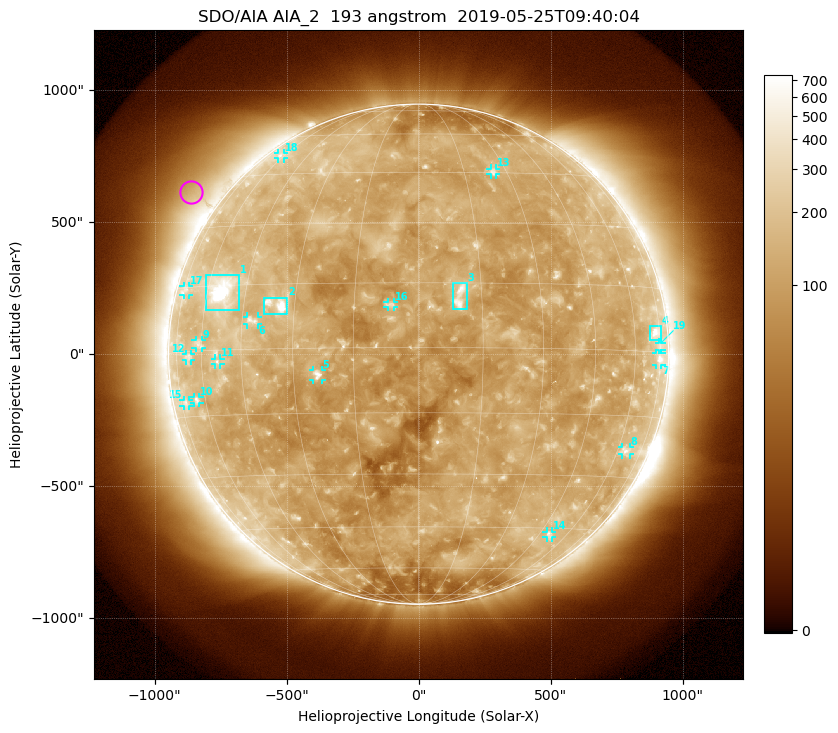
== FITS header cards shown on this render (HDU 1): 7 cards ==
TELESCOP= 'SDO/AIA'
INSTRUME= 'AIA_2'
WAVELNTH=                  193
WAVEUNIT= 'angstrom'
DATE-OBS= '2019-05-25T09:40:04.84'
CTYPE1  = 'HPLN-TAN'
CTYPE2  = 'HPLT-TAN'

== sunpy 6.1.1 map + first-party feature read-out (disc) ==
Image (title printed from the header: SDO/AIA AIA_2  193 angstrom  2019-05-25T09:40:04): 1024 x 1024 px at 2.4 arcsec/px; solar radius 947 arcsec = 395 px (full disc in frame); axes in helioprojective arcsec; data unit not stated in the header (colour bar unlabelled)
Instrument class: DISC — disc imager (sunpy class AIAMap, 193 A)
Bright regions (active regions / flare kernels): reference = the median radial profile (limb darkening/brightening removed); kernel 9 px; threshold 5 sigma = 181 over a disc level ~111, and >= 1.15x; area >= 12 px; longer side >= 9 px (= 22 arcsec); searched inside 0.97 R_sun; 19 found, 19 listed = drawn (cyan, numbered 1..; 15 of them under ~33 arcsec drawn as corner ticks so the feature stays visible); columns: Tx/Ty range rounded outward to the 5 arcsec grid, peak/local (2 s.f.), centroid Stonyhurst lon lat
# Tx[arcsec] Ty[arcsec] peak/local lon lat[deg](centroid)
1 -805..-680 165..300 22 -54 +14
2 -585..-495 150..215 9 -35 +10
3 130..185 170..270 6.3 +10 +12
4 875..920 55..105 4.7 +72 +4
5 -400..-365 -95..-60 6.1 -24 -6
6 -650..-610 110..145 3.8 -42 +7
7 900..920 -40..5 3.8 +74 -1
8 770..800 -380..-350 3.1 +64 -23
9 -845..-820 25..55 2.8 -61 +2
10 -850..-830 -185..-160 2.9 -64 -11
11 -770..-750 -40..-15 2.9 -53 -3
12 -880..-860 -25..0 2.6 -67 -1
13 270..295 680..705 3.2 +25 +45
14 485..505 -695..-670 2.9 +50 -47
15 -890..-870 -200..-175 2.5 -71 -12
16 -120..-90 180..200 3.8 -6 +10
17 -890..-870 225..260 2.3 -73 +14
18 -535..-510 740..760 2.2 -62 +52
19 910..920 15..45 2 +75 +1
Off-limb structures (1.02-1.3 R_sun): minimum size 162 px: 6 found; the strongest spans PA ~35..70 deg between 1.02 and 1.3 R_sun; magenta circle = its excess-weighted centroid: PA ~55 deg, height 1.12 R_sun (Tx ~-865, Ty ~615 arcsec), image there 2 x the reference